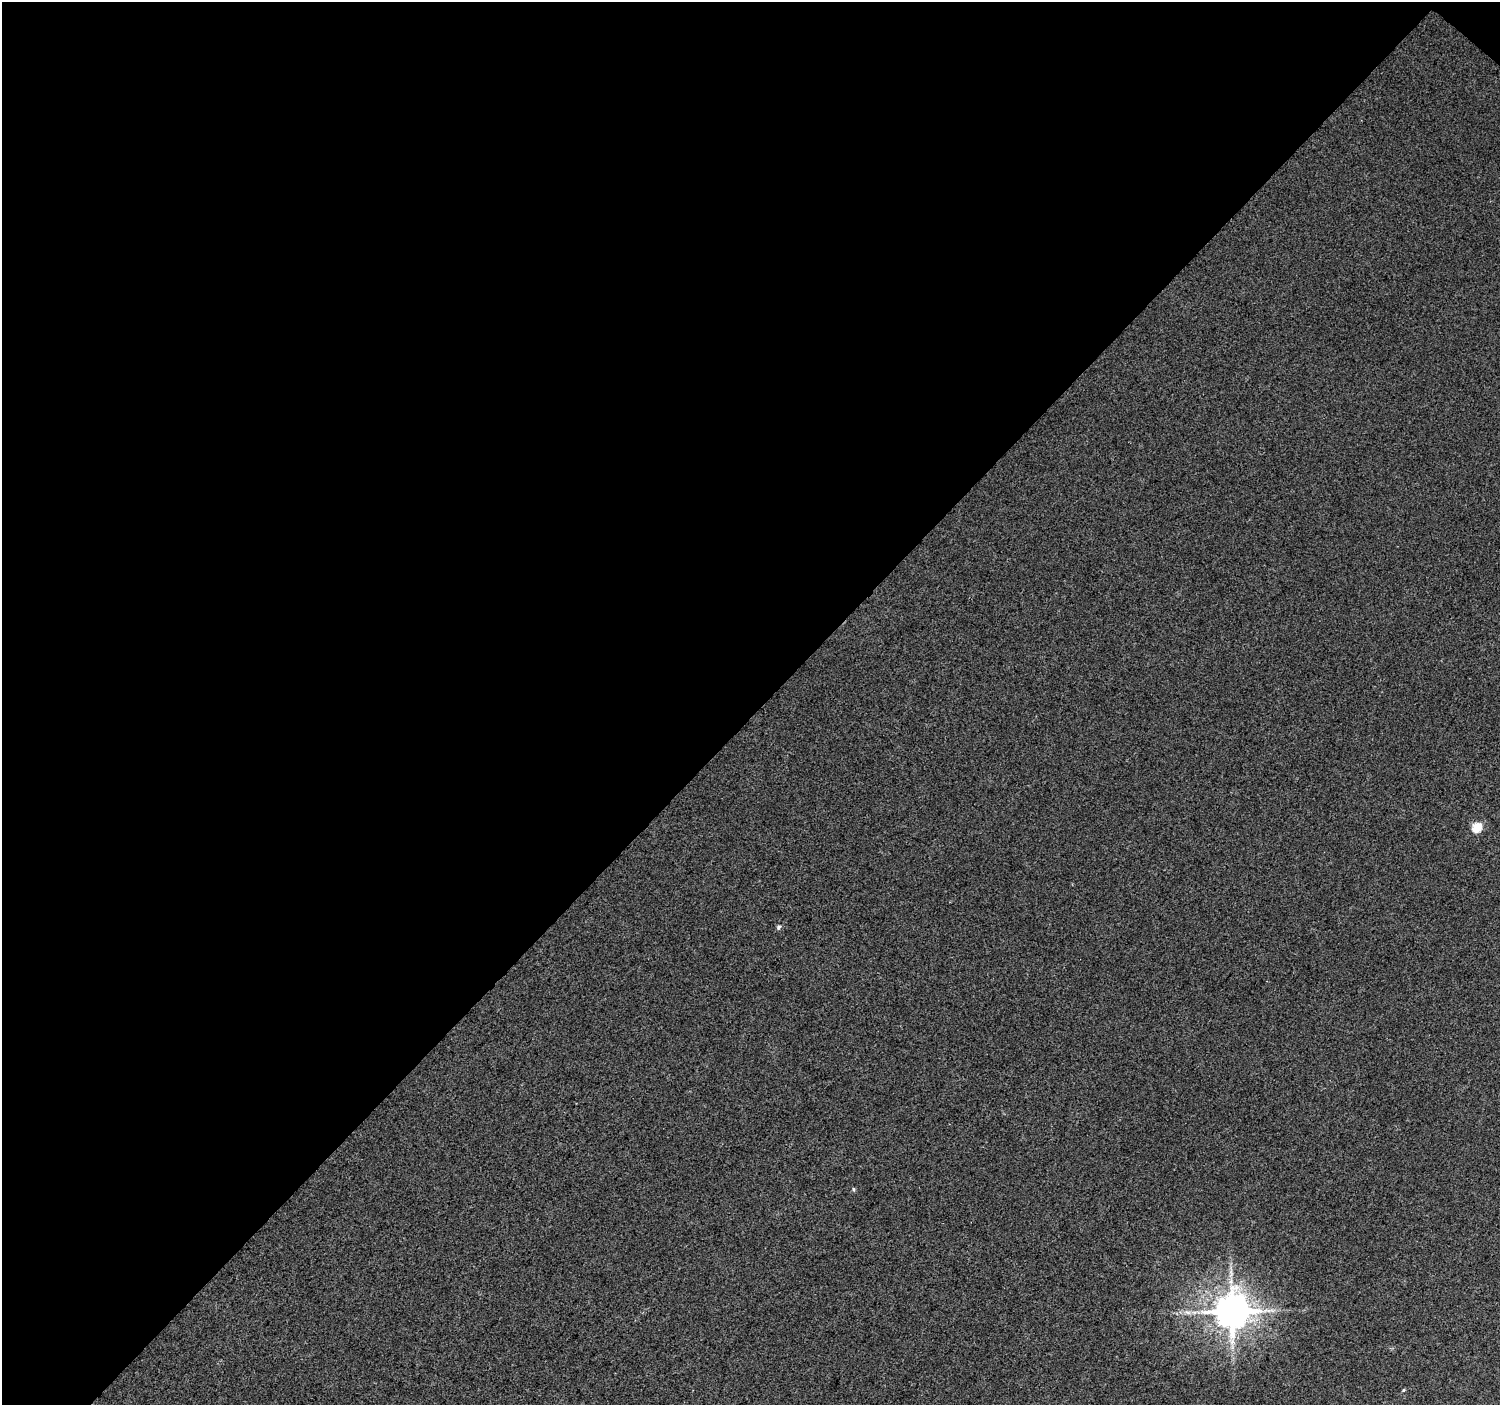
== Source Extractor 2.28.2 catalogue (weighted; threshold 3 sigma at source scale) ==
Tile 1 of 2 x 2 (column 1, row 1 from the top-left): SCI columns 3-1500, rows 1511-2913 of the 2999 x 3003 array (HDU 1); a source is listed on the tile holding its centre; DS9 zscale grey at full resolution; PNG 1502 x 1407 px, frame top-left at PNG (2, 2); no overlay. Shown black and unused: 51% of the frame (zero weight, under 3 of 4 exposures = <1% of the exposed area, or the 3 px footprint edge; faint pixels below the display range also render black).
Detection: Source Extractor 2.28.2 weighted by HDU 2 'WHT'; one run over the whole footprint, this tile lists its part. Background 0.0402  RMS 0.0086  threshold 0.0388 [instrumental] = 3 sigma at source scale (4.5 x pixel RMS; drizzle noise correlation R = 1.50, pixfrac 1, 0.0396/0.0396 arcsec/px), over >= 5 px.
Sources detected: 6; all 6 listed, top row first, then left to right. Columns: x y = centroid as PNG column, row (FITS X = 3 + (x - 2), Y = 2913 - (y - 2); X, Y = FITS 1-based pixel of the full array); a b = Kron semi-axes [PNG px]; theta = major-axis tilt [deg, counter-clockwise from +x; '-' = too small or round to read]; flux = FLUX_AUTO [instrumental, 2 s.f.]
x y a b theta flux
1477 827 5 5 - 46
779 927 6 5 - 2.2
853 1189 5 4 - 1
1232 1311 10 10 - 2300
1187 1312 10 5 -26 3.7
1404 1390 5 3 - 0.91